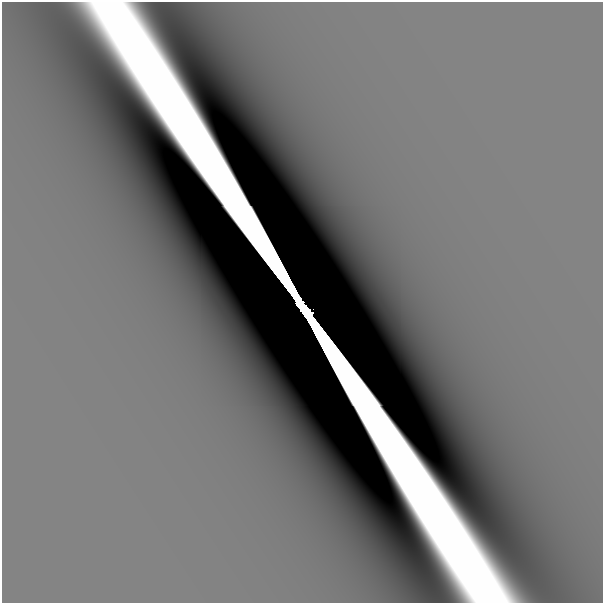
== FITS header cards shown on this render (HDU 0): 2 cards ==
NAXIS1  =                  601
NAXIS2  =                  601

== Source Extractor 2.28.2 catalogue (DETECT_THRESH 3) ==
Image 601 x 601 px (HDU 0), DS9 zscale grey, 1 PNG px = 1 image px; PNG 605 x 605 px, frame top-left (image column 1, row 601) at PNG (2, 2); no overlay
Background -1.60e-09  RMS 7.5e-10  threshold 2.26e-09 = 3 sigma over >= 5 px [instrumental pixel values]
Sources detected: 3; all 3 listed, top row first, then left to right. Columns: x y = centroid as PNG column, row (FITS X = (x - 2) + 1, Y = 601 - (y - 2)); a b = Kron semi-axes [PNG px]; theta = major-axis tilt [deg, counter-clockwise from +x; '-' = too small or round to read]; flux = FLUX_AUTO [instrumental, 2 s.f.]
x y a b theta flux
300 304 24 6 -59 5.5e+00
307 312 8 8 - 3.4e+00
439 368 35 25 -54 4.9e-06